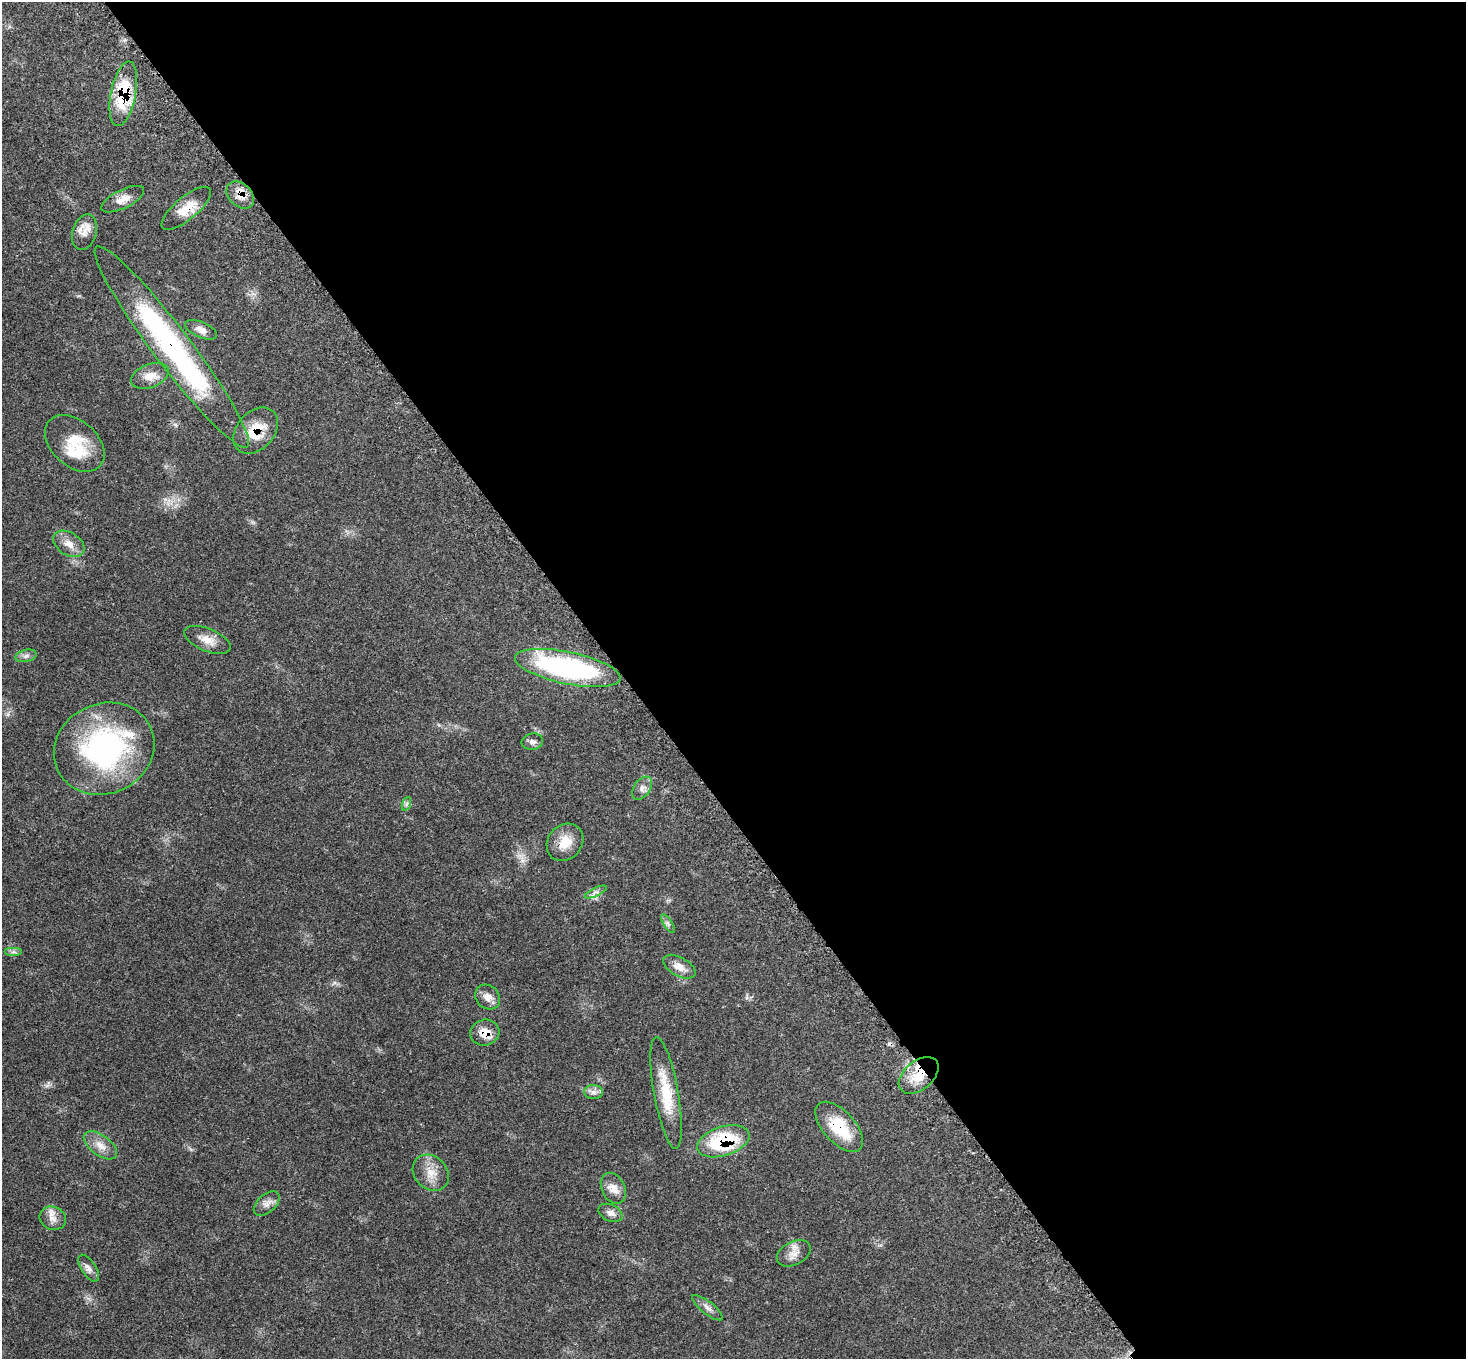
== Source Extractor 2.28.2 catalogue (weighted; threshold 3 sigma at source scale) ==
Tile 8 of 4 x 4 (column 4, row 2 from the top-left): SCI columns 4469-5932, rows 2993-4349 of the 6034 x 6057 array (HDU 1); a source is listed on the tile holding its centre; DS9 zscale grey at full resolution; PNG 1468 x 1361 px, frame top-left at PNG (2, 2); each listed source drawn as its Kron ellipse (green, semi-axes under 4 px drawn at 4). Shown black and unused: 57% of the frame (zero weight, under 3 of 5 exposures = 4% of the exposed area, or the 3 px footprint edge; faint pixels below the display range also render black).
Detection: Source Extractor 2.28.2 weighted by HDU 2 'WHT'; one run over the whole footprint, this tile lists its part. Background 0.0464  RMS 0.0031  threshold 0.0142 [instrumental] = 3 sigma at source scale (4.5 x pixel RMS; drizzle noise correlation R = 1.50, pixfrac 1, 0.05/0.05 arcsec/px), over >= 5 px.
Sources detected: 43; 1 cosmic-ray / hot-pixel residue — neither listed nor drawn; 3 inside a brighter listed object's ellipse — not listed separately; the other 39 listed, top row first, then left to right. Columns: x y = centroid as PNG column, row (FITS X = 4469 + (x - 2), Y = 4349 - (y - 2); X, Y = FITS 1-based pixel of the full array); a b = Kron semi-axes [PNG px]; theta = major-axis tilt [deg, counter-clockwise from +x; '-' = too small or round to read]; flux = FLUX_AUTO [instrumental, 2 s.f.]
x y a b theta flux
123 94 33 12 79 16
240 195 16 11 -43 3.2
123 199 23 9 26 3
186 208 30 11 40 5.7
84 232 18 12 74 3.2
201 330 17 7 -24 2
172 347 125 19 -53 73
150 376 20 11 21 3.5
256 431 26 18 48 8.5
75 443 34 23 -41 11
69 544 17 11 -32 3.1
207 640 25 11 -22 3.9
26 656 11 6 14 1.1
568 668 54 16 -12 56
532 742 11 8 8 1.2
104 749 51 45 25 58
642 788 13 8 55 1.7
406 804 7 4 71 0.59
565 842 20 17 49 5.4
596 892 12 3 25 0.86
668 924 10 4 -57 0.76
13 952 9 4 0 0.76
679 967 18 9 -29 3
488 997 13 11 -44 2.6
485 1032 15 13 16 4
919 1075 23 14 39 7.1
593 1092 9 7 -3 1.4
666 1093 57 12 -80 11
839 1127 30 16 -48 12
723 1141 27 14 18 22
100 1145 19 10 -36 3.3
431 1173 20 16 -45 4.7
613 1188 16 11 -64 3
267 1204 15 9 43 2
610 1213 12 8 -25 1.6
53 1218 13 11 -21 2.5
794 1253 18 11 26 3
89 1268 15 7 -56 1.6
707 1308 19 6 -39 1.6
Overlapping masked pixels (flux is a lower limit): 9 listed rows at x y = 123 94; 240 195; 186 208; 172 347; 256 431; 485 1032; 919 1075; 839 1127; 723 1141